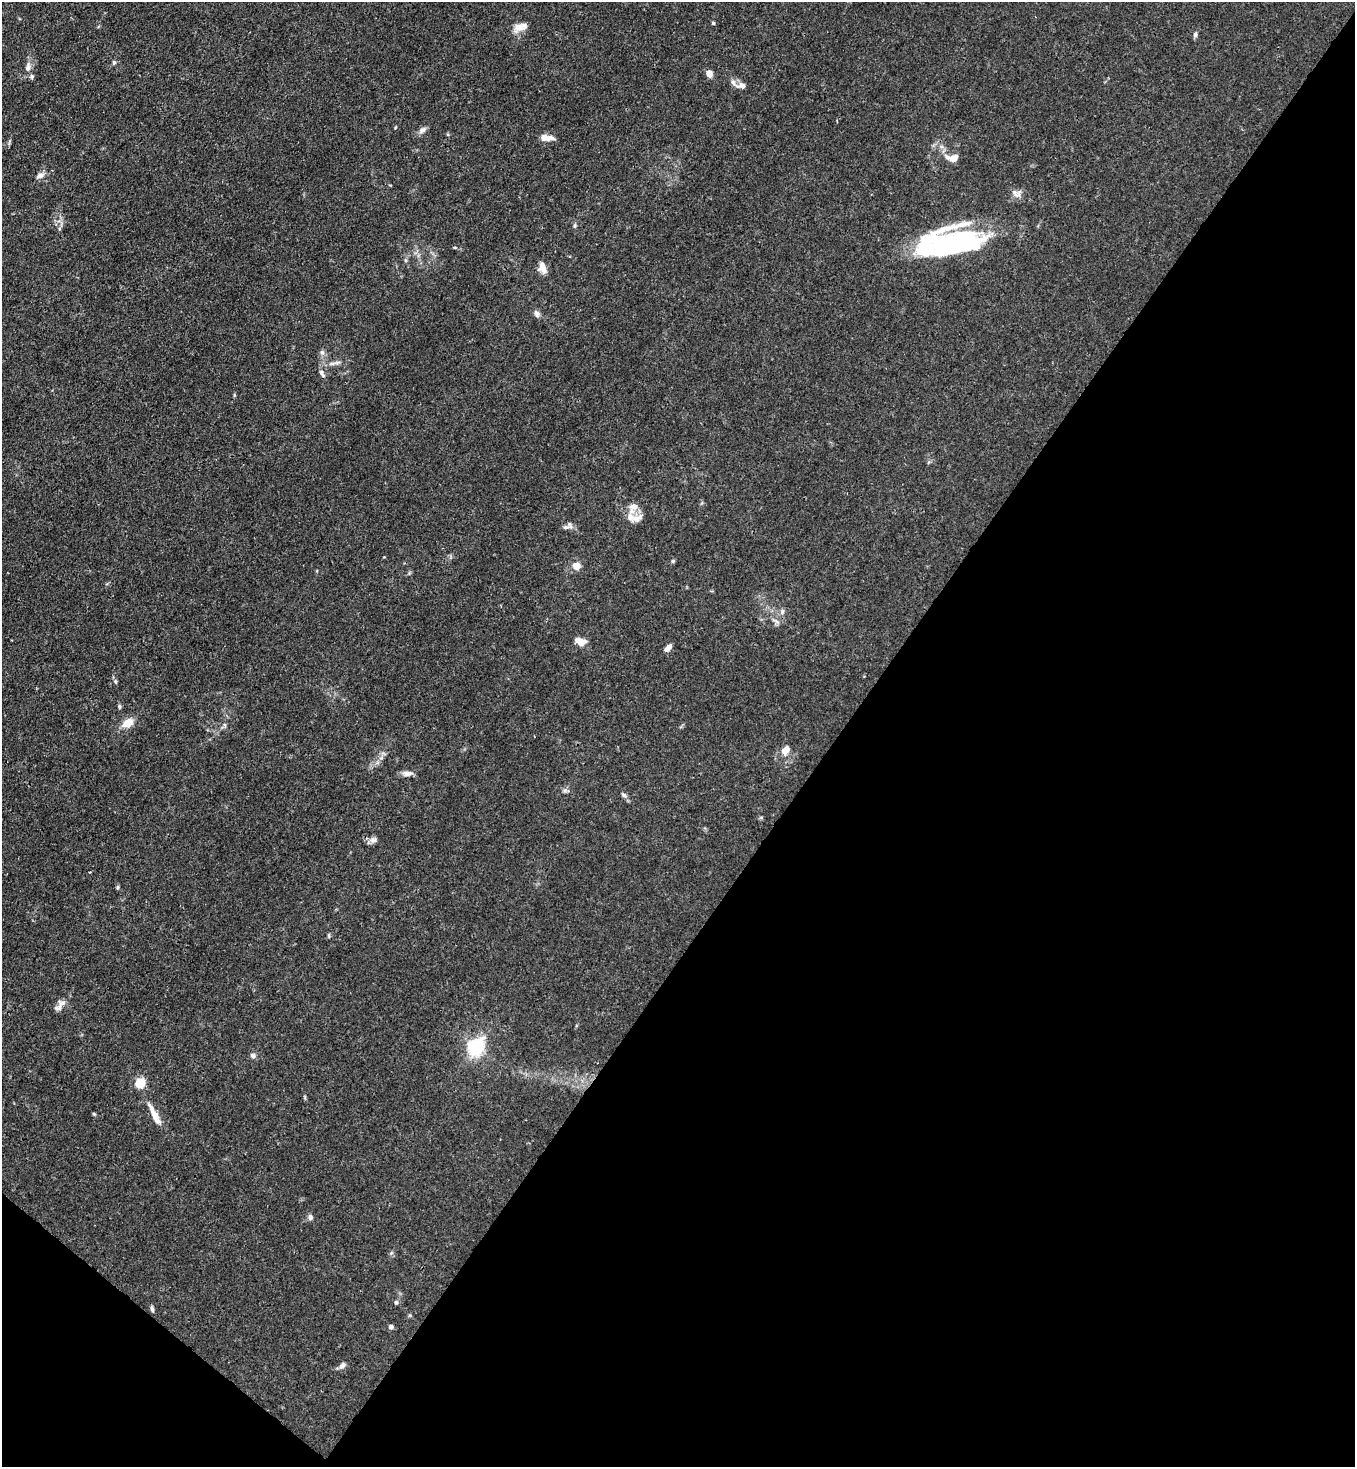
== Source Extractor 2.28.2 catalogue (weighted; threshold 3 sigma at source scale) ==
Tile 15 of 4 x 4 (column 3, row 4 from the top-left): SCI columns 3070-4422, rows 60-1524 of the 6000 x 5978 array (HDU 1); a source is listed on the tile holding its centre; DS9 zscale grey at full resolution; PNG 1357 x 1469 px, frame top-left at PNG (2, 2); no overlay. Shown black and unused: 40% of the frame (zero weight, under 3 of 4 exposures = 7% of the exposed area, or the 3 px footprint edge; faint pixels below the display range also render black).
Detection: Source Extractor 2.28.2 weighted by HDU 2 'WHT'; one run over the whole footprint, this tile lists its part. Background 0.02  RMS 0.0026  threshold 0.0118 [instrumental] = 3 sigma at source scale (4.5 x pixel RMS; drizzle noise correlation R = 1.50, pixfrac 1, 0.05/0.05 arcsec/px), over >= 5 px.
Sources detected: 57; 3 inside a brighter object's white glare — not listed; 3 inside a brighter listed object's ellipse — not listed separately; the other 51 listed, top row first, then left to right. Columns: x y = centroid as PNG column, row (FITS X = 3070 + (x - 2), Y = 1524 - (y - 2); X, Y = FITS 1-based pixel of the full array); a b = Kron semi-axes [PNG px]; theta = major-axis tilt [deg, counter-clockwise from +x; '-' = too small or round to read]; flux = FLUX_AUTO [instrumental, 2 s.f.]
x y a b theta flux
713 23 4 4 - 0.31
521 27 13 7 18 3.6
1195 34 7 6 - 0.62
114 62 6 5 - 0.45
28 67 12 8 76 1.5
709 73 7 6 - 2
742 86 12 7 0 1.5
395 127 5 3 - 0.22
422 130 12 7 43 1
546 138 16 6 -4 2.5
952 158 15 8 -6 2.8
40 175 11 6 28 1.2
1016 193 15 7 -34 1.4
575 225 7 5 88 0.44
59 229 6 4 72 0.4
949 242 53 31 23 29
542 268 14 8 -71 2.1
536 314 10 6 -74 0.88
322 352 7 6 - 0.71
337 362 11 4 12 0.88
322 373 11 5 -60 0.89
634 506 13 9 7 2.1
636 518 20 9 19 2.4
570 525 11 7 -64 0.99
673 561 5 4 - 0.4
576 566 5 5 - 5.9
782 612 8 6 88 0.8
580 641 14 9 -20 2.3
668 648 10 5 47 1.3
115 681 7 4 -82 0.46
119 707 5 5 - 0.42
128 723 15 9 31 3
225 725 7 4 -89 0.47
786 750 12 9 47 2.3
407 773 14 6 5 1.5
565 790 7 5 45 0.56
624 795 10 5 -32 0.67
373 840 12 8 13 1.1
118 887 6 4 89 0.36
329 936 7 3 -89 0.32
59 1008 16 9 60 1.5
476 1047 7 6 - 65
253 1055 7 6 - 0.84
140 1083 8 7 - 6.6
94 1114 5 4 - 0.3
154 1114 32 7 -63 3.8
310 1217 7 6 - 0.79
396 1302 6 5 - 0.43
152 1309 8 4 -75 0.57
391 1327 6 5 - 0.78
342 1365 11 7 38 0.99
Overlapping masked pixels (flux is a lower limit): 1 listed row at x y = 782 612